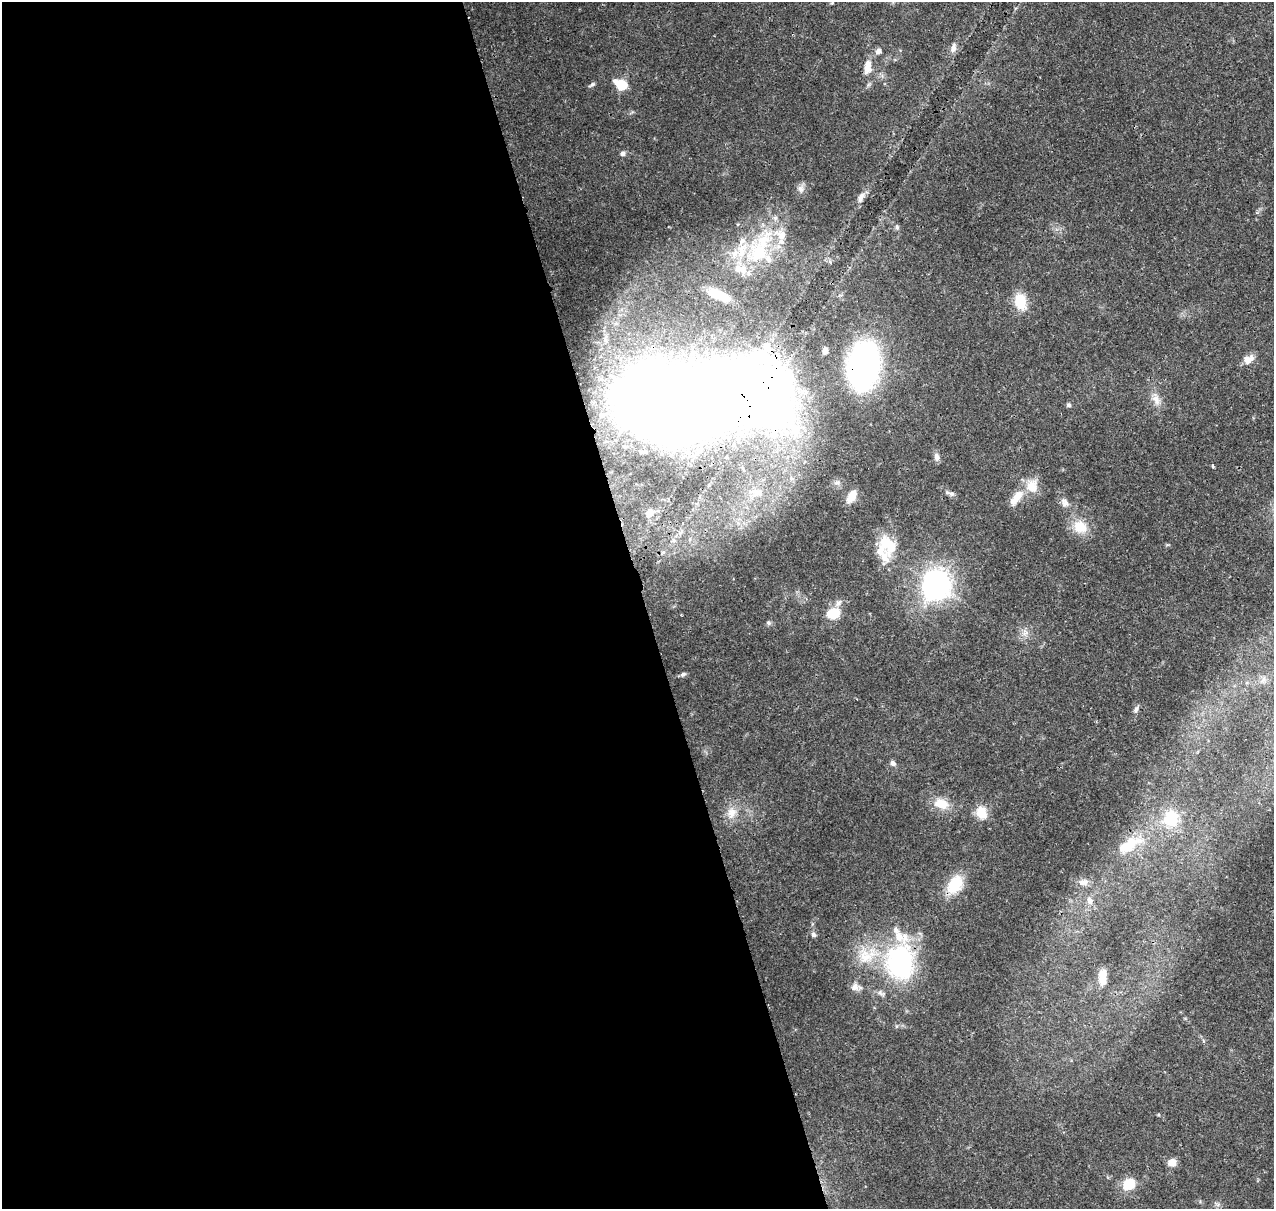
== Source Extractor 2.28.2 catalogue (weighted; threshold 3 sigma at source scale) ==
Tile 9 of 4 x 4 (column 1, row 3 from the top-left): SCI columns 120-1391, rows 1340-2546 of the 5324 x 5041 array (HDU 1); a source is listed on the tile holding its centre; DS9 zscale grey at full resolution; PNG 1276 x 1211 px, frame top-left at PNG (2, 2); no overlay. Shown black and unused: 51% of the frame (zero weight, under 3 of 4 exposures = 8% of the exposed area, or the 3 px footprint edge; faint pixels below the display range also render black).
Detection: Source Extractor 2.28.2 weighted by HDU 2 'WHT'; one run over the whole footprint, this tile lists its part. Background 0.0657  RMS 0.0032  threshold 0.0144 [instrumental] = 3 sigma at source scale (4.5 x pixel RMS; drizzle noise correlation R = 1.50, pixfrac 1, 0.0396/0.0396 arcsec/px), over >= 5 px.
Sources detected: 71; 1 inside a brighter object's white glare — not listed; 14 inside a brighter listed object's ellipse — not listed separately; the other 56 listed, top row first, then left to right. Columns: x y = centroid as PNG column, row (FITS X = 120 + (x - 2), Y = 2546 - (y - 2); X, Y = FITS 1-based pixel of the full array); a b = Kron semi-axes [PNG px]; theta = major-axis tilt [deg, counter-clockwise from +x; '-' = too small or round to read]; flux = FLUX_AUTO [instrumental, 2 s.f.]
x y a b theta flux
832 3 5 4 - 0.32
953 48 12 7 78 1.8
879 51 8 7 - 1.3
868 69 14 11 42 2.5
592 85 10 5 30 0.7
621 85 12 8 -26 9.3
623 153 6 6 - 1
801 189 11 9 -66 1.6
861 197 15 8 58 2.1
897 227 7 5 -78 0.78
758 253 36 33 17 24
719 295 25 9 -23 8.4
1020 302 16 11 -75 8.9
825 351 6 5 - 2.1
1248 359 13 10 31 3.2
863 366 30 19 83 120
1156 399 19 9 -69 3.2
702 400 109 47 12 1000
1069 405 5 5 - 0.8
797 429 15 12 82 5.5
937 457 10 7 -79 1.5
1213 466 4 3 - 0.46
837 483 8 6 -10 0.99
1032 486 19 15 -78 5.5
757 493 16 10 16 3.5
952 494 7 7 - 1
852 496 15 8 60 4.8
1017 497 19 12 47 4.3
1065 503 14 9 -61 2.1
649 513 8 7 - 2.2
1080 527 20 16 -35 7
888 544 27 19 -58 11
937 585 11 10 - 260
838 603 10 7 62 1.3
833 613 12 9 10 9.5
768 623 7 6 - 0.67
1025 633 10 8 5 1.9
683 674 7 5 29 0.84
1263 680 10 4 48 1.1
1136 709 10 6 67 0.96
893 763 7 5 -39 1.2
941 804 19 13 -17 5.8
981 812 16 13 -78 5.3
732 813 17 13 70 4.1
1171 818 21 19 83 11
1128 845 32 14 31 11
1083 882 14 9 10 2.1
955 884 25 17 58 9.2
1090 900 11 8 -73 1.8
813 935 7 6 - 0.86
900 963 43 35 -88 46
1102 977 19 9 -90 4.4
855 987 12 10 24 1.9
1158 1115 5 3 - 0.32
1172 1162 8 7 - 3.8
1129 1184 7 6 - 16
Overlapping masked pixels (flux is a lower limit): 3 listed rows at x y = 863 366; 702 400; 900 963